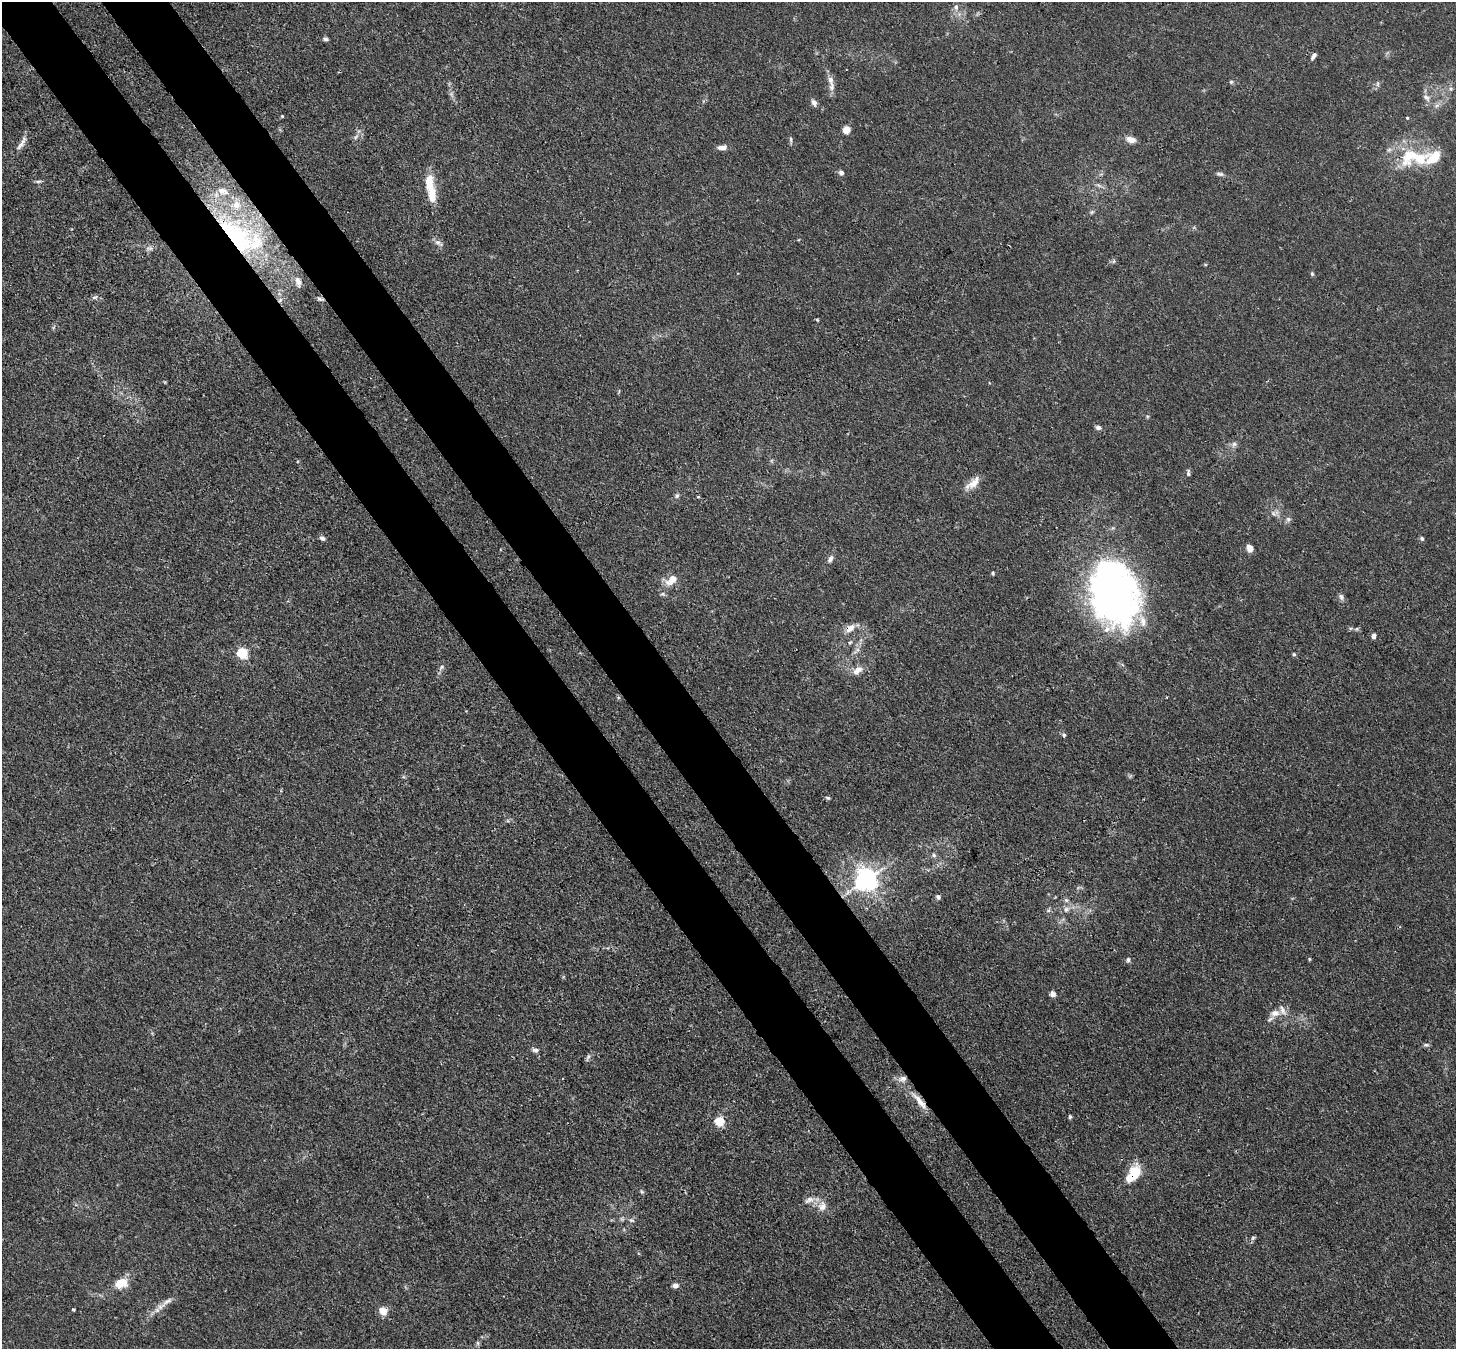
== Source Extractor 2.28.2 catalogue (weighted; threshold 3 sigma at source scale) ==
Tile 11 of 4 x 4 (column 3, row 3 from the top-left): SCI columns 2987-4440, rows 1558-2904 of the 5973 x 5946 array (HDU 1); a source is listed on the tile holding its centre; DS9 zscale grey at full resolution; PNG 1458 x 1351 px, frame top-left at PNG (2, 2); no overlay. Shown black and unused: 9% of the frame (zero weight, under 3 of 4 exposures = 7% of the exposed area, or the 3 px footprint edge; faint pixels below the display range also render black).
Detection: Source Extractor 2.28.2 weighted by HDU 2 'WHT'; one run over the whole footprint, this tile lists its part. Background 0.0246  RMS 0.0027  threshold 0.0122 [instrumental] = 3 sigma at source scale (4.5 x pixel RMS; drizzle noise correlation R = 1.50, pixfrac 1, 0.05/0.05 arcsec/px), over >= 5 px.
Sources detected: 98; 1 inside a brighter object's white glare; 1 cosmic-ray / hot-pixel residue — not listed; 10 inside a brighter listed object's ellipse — not listed separately; the other 86 listed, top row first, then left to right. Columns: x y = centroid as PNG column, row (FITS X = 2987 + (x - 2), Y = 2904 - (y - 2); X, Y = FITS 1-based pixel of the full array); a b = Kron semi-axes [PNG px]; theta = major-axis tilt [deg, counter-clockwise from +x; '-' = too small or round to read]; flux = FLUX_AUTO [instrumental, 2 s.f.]
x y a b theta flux
956 7 10 6 84 1.2
326 39 6 4 -21 0.64
1314 56 8 4 56 0.89
830 80 12 7 -75 1.6
1231 82 5 5 - 0.44
1378 84 7 4 89 0.53
1451 89 8 6 0 0.69
1426 97 14 8 -52 1.7
814 103 10 6 -60 1
282 116 3 3 - 0.28
1407 118 4 3 - 0.29
846 130 7 6 - 3.2
356 137 10 5 46 0.92
1131 139 12 7 -16 2
791 140 9 4 -85 0.52
22 143 24 6 58 1.8
722 147 12 6 4 1.6
1410 155 36 21 52 12
1434 157 19 12 25 8.3
841 173 6 6 - 0.88
1220 174 11 5 -5 0.75
38 181 9 3 0 0.54
432 195 16 8 -87 5.2
1092 212 6 5 - 0.46
236 237 69 31 -47 47
438 243 13 7 -34 1.2
149 248 10 6 -1 0.9
1312 274 6 5 - 0.41
298 282 15 8 -72 1.8
94 297 8 5 25 0.66
320 299 10 5 -19 0.79
817 320 5 4 - 0.3
1098 427 7 5 -17 0.86
1234 444 8 7 - 0.94
1188 473 8 4 -86 0.64
973 483 22 9 40 3.1
677 496 8 5 50 0.65
698 497 4 4 - 0.28
1273 513 6 5 - 0.65
1288 519 7 6 - 0.76
322 538 6 5 - 0.94
1422 538 5 5 - 0.7
1250 548 7 5 -66 2.8
830 559 10 6 64 1.1
993 573 5 4 - 0.36
672 580 16 9 44 3.5
663 594 8 5 -24 0.54
1114 595 68 40 -75 150
1341 597 9 6 -79 0.83
850 628 15 9 37 2.4
1373 636 5 5 - 1.1
850 642 7 5 61 0.52
856 650 14 4 38 1
242 653 5 5 - 24
1294 654 5 4 - 0.37
442 667 7 5 29 0.63
857 670 16 9 38 2.4
1064 735 7 5 89 0.48
828 798 6 4 -17 0.42
934 855 7 6 - 0.66
866 880 7 7 - 240
938 897 6 5 - 0.61
1066 900 6 6 - 0.63
1066 909 9 7 45 1.3
1309 959 4 4 - 0.28
1128 960 6 5 - 0.66
1053 994 7 6 - 1.1
1275 1013 12 9 9 2.3
1426 1045 8 5 8 0.57
535 1050 9 6 -19 0.81
588 1057 11 4 67 0.68
920 1101 30 7 -51 3.6
1070 1117 5 4 - 0.46
719 1121 5 5 - 18
1134 1174 21 11 57 8.2
642 1192 6 5 - 0.45
809 1200 14 8 25 1.8
822 1206 13 11 77 2.6
632 1220 8 5 -2 0.68
1253 1238 7 5 31 0.44
121 1283 11 8 19 6.3
675 1286 7 6 - 1.2
167 1301 26 7 36 2.5
73 1310 3 3 - 0.38
383 1311 10 8 -51 2.8
478 1343 7 4 -89 0.5
Overlapping masked pixels (flux is a lower limit): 5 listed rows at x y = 236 237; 320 299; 850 628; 920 1101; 1134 1174